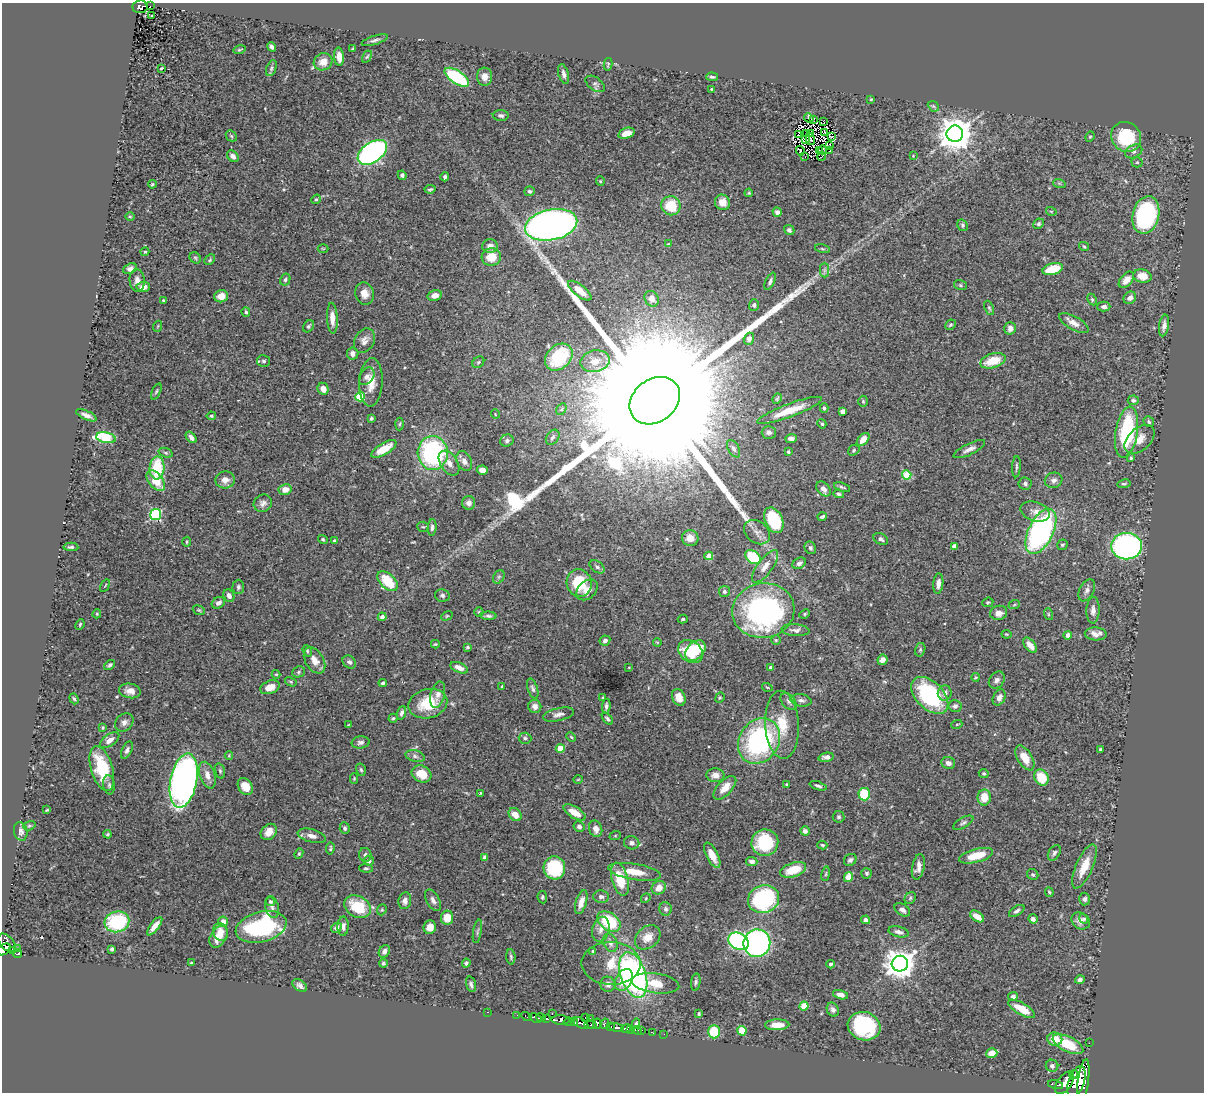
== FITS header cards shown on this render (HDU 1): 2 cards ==
NAXIS1  =                 1202
NAXIS2  =                 1090

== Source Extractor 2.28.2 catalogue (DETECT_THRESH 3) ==
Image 1202 x 1090 px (HDU 1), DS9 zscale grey, 1 PNG px = 1 image px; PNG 1206 x 1094 px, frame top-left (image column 1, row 1090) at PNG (2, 3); each listed source drawn as its Kron ellipse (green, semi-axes under 4 px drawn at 4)
Background 0.884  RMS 0.028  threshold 0.085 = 3 sigma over >= 5 px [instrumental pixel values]
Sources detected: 456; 3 with non-positive FLUX_AUTO (blend fragments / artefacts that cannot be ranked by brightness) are neither listed nor drawn; the other 453 listed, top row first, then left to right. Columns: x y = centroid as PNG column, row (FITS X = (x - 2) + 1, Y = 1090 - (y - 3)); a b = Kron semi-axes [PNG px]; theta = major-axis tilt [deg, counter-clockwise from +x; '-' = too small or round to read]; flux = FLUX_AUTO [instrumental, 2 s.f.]
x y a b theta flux
150 6 3 2 - 6.3
140 7 7 6 - 120
152 16 3 3 - 3.6
375 40 13 4 17 5.9
271 47 5 3 - 5.6
353 49 4 3 - 2.2
239 50 6 3 15 2.3
339 57 9 5 -86 17
367 57 6 4 61 2.6
323 62 9 8 - 21
608 64 6 3 77 2.5
161 68 3 2 - 1.9
271 68 8 5 70 3.8
564 74 10 5 -75 7.8
457 77 14 6 -34 160
485 77 9 7 -85 14
712 77 6 3 -5 4.2
595 84 11 6 -36 6.4
711 89 3 2 - 1.4
871 99 3 3 - 1.8
933 106 6 4 -43 3.1
501 115 8 5 -4 6.1
809 118 5 4 - 2.6
814 119 3 3 - 290
824 122 3 2 - 0.99
825 132 3 2 - 0.52
626 133 8 5 18 19
799 134 3 2 - 1.8
806 134 3 2 - 1.6
811 134 3 2 - 0.82
955 134 8 8 - 4200
231 136 6 5 - 2.9
831 137 3 2 - 0.33
1090 137 5 4 - 2.3
1126 137 15 14 - 100
810 139 6 2 -77 1.4
805 140 4 2 - 2.1
830 145 2 2 - 2.3
819 150 2 2 - 1.3
823 150 4 2 - 2.2
800 151 4 2 - 3.3
829 151 4 2 - 0.94
1134 151 9 6 28 5.6
372 152 16 10 36 630
233 156 6 5 - 8.7
913 156 4 4 - 1.7
805 157 3 2 - 1.3
822 157 4 2 - 0.71
1137 162 5 5 - 2.6
402 175 5 4 - 4.7
445 177 4 3 - 4.5
600 181 4 4 - 2.1
1059 183 6 4 -18 2.3
152 184 4 3 - 2.2
430 189 5 3 - 3.3
529 191 5 5 - 3.6
749 193 4 3 - 2.3
316 199 5 4 - 2.5
722 202 8 7 - 18
671 206 10 9 - 58
1051 211 5 3 - 1.6
777 212 4 4 - 6.1
1146 215 19 13 76 270
130 217 5 3 - 1.8
1039 224 5 5 - 3.6
551 225 26 15 11 1400
963 225 6 5 - 3.3
789 230 5 4 - 4.7
668 244 4 2 - 1.1
490 246 8 7 - 12
1084 246 5 3 - 2
323 248 5 3 - 1.8
822 249 7 3 -14 2.5
145 252 4 3 - 1.9
491 257 9 8 - 33
195 258 6 5 - 2.9
210 260 6 4 43 2.8
130 269 7 5 23 7.4
1053 269 10 5 16 52
824 270 7 4 90 4.4
1142 276 9 6 -13 26
137 280 11 7 -87 11
285 280 6 5 - 4.1
1126 280 9 5 49 14
770 281 9 4 65 5.4
960 285 6 5 - 3.1
143 287 6 5 - 12
580 291 14 5 -38 21
364 294 11 9 -74 16
435 295 7 5 15 10
221 296 7 6 - 17
1130 298 7 5 43 8.9
652 299 8 6 -58 16
163 300 3 3 - 1.9
1092 300 6 4 -64 3.1
754 305 6 5 - 5.6
1104 307 6 5 - 7
989 308 7 4 -68 3
246 312 4 3 - 3.8
332 318 15 5 -87 16
1074 323 16 7 -30 15
950 325 5 4 - 3.1
1164 325 11 5 81 8.7
158 326 5 3 - 1.7
309 326 6 5 - 3.5
1010 328 6 5 - 11
749 339 6 5 - 7.4
364 341 13 9 59 12
353 354 6 6 - 9.8
559 357 15 11 43 110
264 361 6 6 - 4.7
595 361 14 10 13 26
993 361 13 7 17 46
478 362 6 5 - 3.1
367 376 9 7 55 8
371 382 24 11 87 33
323 389 6 5 - 14
156 391 9 4 66 2.9
360 397 5 4 - 99
777 399 5 4 - 2.5
1133 400 5 5 - 4.3
655 401 27 21 38 270000
863 401 5 4 - 2.5
824 408 4 3 - 3.2
561 409 6 4 60 2.9
789 410 34 6 20 42
843 411 4 4 - 12
495 414 5 3 - 1.4
86 415 11 4 -24 9.1
211 416 5 4 - 2.6
371 418 4 3 - 3
1149 422 6 5 - 3.6
400 424 6 4 87 2.3
822 424 5 4 - 3.2
769 432 7 6 - 5.2
1127 432 26 11 81 150
191 437 7 4 -48 8.4
553 437 8 6 55 5.5
106 438 10 5 -11 120
791 439 5 4 - 9.8
1140 439 18 11 41 23
863 440 8 5 47 16
507 441 7 6 - 5.6
384 449 14 5 31 32
734 449 9 5 -61 6
969 449 17 5 26 9.9
854 450 6 5 - 3.3
788 452 4 3 - 2.8
166 453 7 4 -20 3.2
433 453 17 15 -86 280
1131 458 3 3 - 2.3
464 461 10 7 -64 11
449 463 14 8 -57 14
1016 467 11 3 86 3.5
157 468 11 7 87 78
482 470 5 4 - 12
907 475 4 4 - 76
225 480 9 8 - 12
1054 480 9 7 18 8
156 481 12 7 -51 40
1025 483 6 6 - 4.6
1124 484 7 4 8 3
842 487 8 3 -18 3.3
285 489 6 5 - 16
823 489 8 6 -48 11
839 494 5 4 - 3.7
263 503 9 8 - 8.8
469 503 7 6 - 8.3
1035 511 15 9 -16 14
156 514 5 5 - 230
822 517 4 3 - 4.2
774 520 13 8 -65 110
423 527 6 5 - 2.8
432 527 8 4 85 4.6
1041 531 24 12 64 430
757 532 14 10 -37 13
690 538 8 8 - 15
323 539 5 4 - 2.9
881 539 8 5 -31 5.7
334 541 4 3 - 3.4
187 542 5 3 - 2.2
1062 545 5 5 - 3.7
954 546 4 4 - 10
1127 546 15 13 -1 590
71 547 7 3 -3 4.3
810 548 6 5 - 3.9
709 556 4 4 - 40
753 557 9 6 -35 81
799 563 7 5 30 6
765 566 19 7 53 18
597 567 8 5 -38 4.7
499 577 7 5 59 3.9
388 581 12 7 -44 63
579 583 14 12 -76 72
938 583 10 5 85 11
105 586 7 2 56 1.7
238 587 7 6 - 4.3
587 590 12 8 44 16
1087 590 12 7 62 7.7
724 591 5 5 - 4.4
229 595 6 5 - 8
442 595 7 6 - 4.8
988 602 5 4 - 2.7
218 603 7 5 29 8
1014 605 6 3 19 2.1
199 610 6 4 -21 2.8
763 610 31 27 10 460
1093 610 13 6 88 10
479 612 5 4 - 2.2
999 613 8 7 - 12
97 614 4 3 - 2.1
805 614 5 4 - 2.5
1048 614 6 4 -72 2.4
447 616 6 4 30 2.3
488 616 8 4 -2 4.5
382 617 4 4 - 7.5
683 619 5 4 - 2.5
80 624 5 3 - 2.3
795 630 14 6 -5 8.1
1006 634 5 3 - 1.8
1096 634 11 6 -2 14
1068 635 4 4 - 11
776 640 5 5 - 2.6
605 641 5 4 - 5.9
657 642 4 3 - 1.7
435 644 4 3 - 2.1
1030 645 9 5 -49 17
468 647 4 3 - 2.5
920 650 7 5 75 3.1
307 651 6 4 -71 3
695 651 12 8 46 62
690 652 13 10 -37 69
314 660 14 9 -58 19
882 660 5 5 - 8.6
349 662 7 6 - 6.1
110 665 6 4 38 3.7
629 667 4 3 - 1.1
771 667 4 3 - 7.6
459 668 9 5 -23 14
299 672 6 5 - 3.2
276 674 4 4 - 1.9
975 677 4 3 - 2.3
997 680 9 7 53 7.6
291 682 6 4 -31 2.2
383 683 4 3 - 3.6
502 686 3 2 - 1.6
270 687 10 6 23 20
767 687 5 3 - 2.1
533 688 10 5 -72 5.3
130 691 11 7 -10 14
945 693 7 7 - 9
438 695 14 7 76 12
930 695 22 13 -45 170
603 697 3 2 - 1.7
679 697 8 6 -66 18
999 697 8 6 62 9.9
720 698 5 4 - 2.5
74 699 6 4 -70 3.3
801 700 11 6 -9 6.7
789 701 9 6 -49 6.8
428 704 20 14 14 68
535 706 7 6 - 8.7
606 706 7 4 82 5.1
955 706 6 6 - 5.6
401 713 7 4 70 5.5
558 714 16 6 13 9.6
393 718 4 4 - 2.6
607 719 7 4 -50 3.5
124 722 10 8 44 8.6
957 724 5 3 - 1.9
348 725 4 2 - 1.2
782 725 34 17 -87 62
102 727 3 3 - 2.6
571 737 5 3 - 1.9
525 738 6 5 - 4.2
110 740 11 5 35 13
759 741 24 19 56 310
361 742 9 6 8 6.5
560 748 4 4 - 54
1100 749 3 3 - 2
127 750 9 4 64 6.3
229 756 4 3 - 2
415 756 10 5 -15 6.3
826 757 8 4 12 7.9
1025 758 14 7 -58 26
948 763 7 6 - 8.4
102 768 23 10 -73 93
361 770 6 5 - 3.2
220 771 8 4 -74 3.3
984 773 5 4 - 3
422 774 10 8 -28 32
207 775 14 7 -71 16
715 775 9 7 -3 12
354 778 5 4 - 2
1041 778 8 7 - 46
578 779 5 3 - 1.5
184 781 27 13 78 1200
786 784 3 3 - 2
109 785 9 6 -82 5.4
245 786 9 7 -57 21
818 786 9 3 -18 4
725 788 15 7 47 22
480 793 3 2 - 1.9
864 794 6 5 - 73
984 797 8 6 89 31
47 810 3 2 - 1.8
575 812 12 5 -32 23
515 815 7 5 -47 20
839 817 6 5 - 4.4
963 823 11 5 30 4.9
29 826 6 4 16 3
579 826 5 5 - 6.1
345 828 6 5 - 3.9
596 829 8 6 -70 14
21 831 9 6 -79 7.2
805 831 5 4 - 5.8
269 832 9 7 45 18
108 834 4 3 - 2.5
312 836 14 6 -14 13
615 836 6 3 19 1.9
632 843 8 6 -10 7.6
765 843 13 13 - 96
822 845 5 4 - 3
330 848 6 3 80 2.4
1054 853 8 5 58 4.8
299 854 5 4 - 2.4
365 855 7 6 - 6.7
712 855 14 6 -63 21
976 856 17 6 15 44
485 857 4 4 - 11
850 860 7 5 42 5
369 861 5 5 - 9.1
752 861 6 4 -7 7.6
1084 866 24 8 66 36
918 867 13 6 78 11
366 868 7 4 -4 3.2
554 868 11 11 - 130
793 870 13 7 18 43
635 872 27 8 -9 34
867 873 5 5 - 3.8
826 874 7 3 81 2.6
1033 875 6 5 - 3.6
848 877 5 4 - 30
620 879 17 8 -75 57
659 888 7 6 - 20
1049 892 5 4 - 2.5
542 897 6 5 - 3
601 897 8 6 -3 6
646 898 5 4 - 2.1
910 898 6 5 - 3.3
764 899 16 13 20 260
1085 899 6 5 - 4.7
433 900 12 6 -61 8.3
405 901 8 6 80 10
270 902 5 4 - 3.2
581 902 12 5 73 14
272 907 11 6 -75 6.7
357 907 14 10 -30 71
666 909 7 6 - 5
382 910 6 4 69 2.6
902 910 8 5 -33 7.2
1017 911 9 4 33 5.8
977 916 8 4 -34 20
447 918 7 6 - 32
1033 919 5 4 - 5.4
1084 919 5 4 - 3.4
865 920 4 4 - 8.4
609 921 13 8 -36 100
1081 921 10 8 -33 11
117 922 12 10 15 140
223 922 5 5 - 17
155 926 11 4 53 15
343 926 10 5 88 7.4
261 927 26 15 15 230
430 927 7 6 - 14
336 928 5 4 - 6.9
601 929 13 8 75 12
477 931 12 3 79 4.1
221 932 9 7 -64 20
898 932 10 5 -14 7.5
218 937 12 7 59 29
648 937 14 10 39 22
738 941 11 8 -29 310
7 943 11 6 -48 520
610 943 9 6 -65 8.9
757 943 14 13 - 530
4 949 8 5 30 560
17 949 2 2 - 8.4
112 949 4 3 - 3.5
12 951 4 3 - 110
384 951 6 5 - 7.2
593 951 4 4 - 2.4
17 954 4 3 - 170
511 957 7 4 -86 3.4
191 963 4 3 - 2.2
383 963 4 4 - 3.7
466 963 4 4 - 3.8
611 963 29 21 -1 53
830 964 4 4 - 3.9
900 964 8 8 - 2700
633 975 23 12 -71 440
624 980 12 8 61 37
1080 980 5 4 - 5.3
696 982 9 4 84 4.1
655 983 24 10 -7 48
471 984 8 5 -73 4.8
608 984 7 7 - 10
300 986 8 5 -36 7.2
840 995 8 4 -16 8.9
1013 997 5 4 - 6.1
804 1006 4 4 - 55
1022 1009 15 5 -30 31
833 1010 7 6 - 6.3
487 1012 3 2 - 13
552 1014 3 2 - 89
699 1014 4 3 - 3
517 1015 2 2 - 9.1
527 1017 6 3 -30 130
585 1017 3 2 - 120
535 1018 6 3 -25 470
541 1018 5 3 - 380
590 1018 2 2 - 19
547 1019 4 3 - 390
561 1020 9 4 -2 1700
569 1022 6 3 -7 140
574 1022 3 3 - 150
580 1023 9 4 -30 420
636 1023 5 4 - 2.8
597 1024 5 4 - 270
605 1024 5 4 - 150
591 1025 6 3 -7 400
777 1025 12 5 1 23
611 1026 3 3 - 170
864 1026 16 14 -18 170
616 1028 7 4 -12 680
626 1028 5 3 - 1000
631 1029 4 3 - 310
637 1030 5 3 - 72
642 1030 2 2 - 16
742 1031 5 4 - 55
714 1032 6 6 - 52
653 1033 3 2 - 4.8
664 1034 2 2 - 11
1055 1039 7 6 - 28
1089 1043 2 2 - 6.8
1068 1044 16 7 -26 58
992 1053 6 5 - 22
1052 1066 6 6 - 5.9
1073 1075 4 3 - 600
1083 1081 22 5 82 3700
1076 1082 17 7 70 4300
1065 1083 13 7 55 3000
1056 1085 8 3 -15 660
At the frame edge (FLAGS 8, measured only in part): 1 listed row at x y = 4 949
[3 non-positive-flux detections neither listed nor drawn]